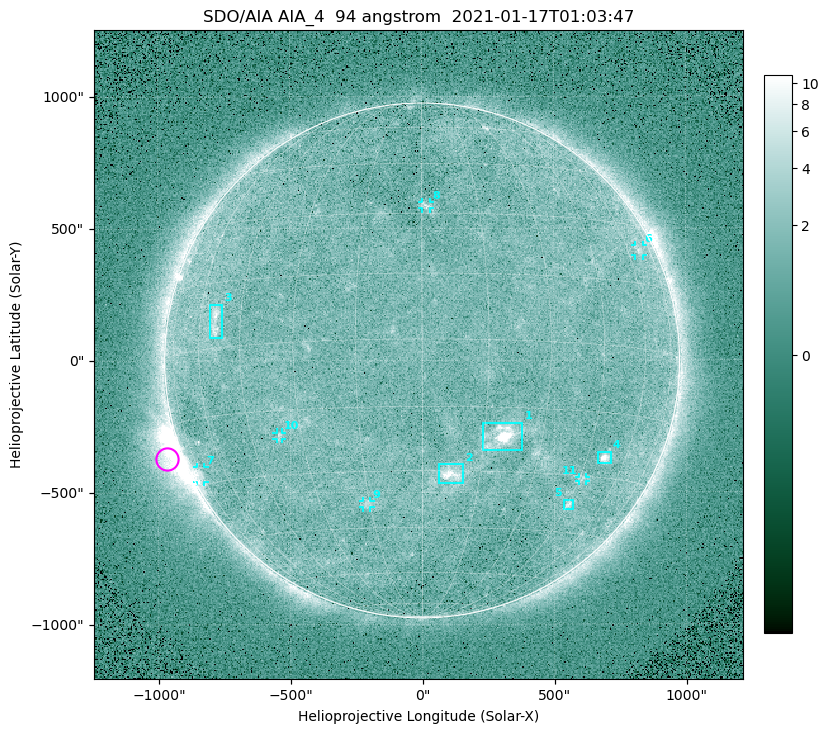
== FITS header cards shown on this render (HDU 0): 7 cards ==
TELESCOP= 'SDO/AIA '
INSTRUME= 'AIA_4   '
WAVELNTH=                   94
WAVEUNIT= 'angstrom'
DATE-OBS= '2021-01-17T01:03:47.12'
CTYPE1  = 'HPLN-TAN'
CTYPE2  = 'HPLT-TAN'

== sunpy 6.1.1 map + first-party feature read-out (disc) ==
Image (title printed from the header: SDO/AIA AIA_4  94 angstrom  2021-01-17T01:03:47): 512 x 512 px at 4.8 arcsec/px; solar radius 976 arcsec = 203 px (full disc in frame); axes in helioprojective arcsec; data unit not stated in the header (colour bar unlabelled)
Orientation: roll -0.138 deg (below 1 deg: not rotated)
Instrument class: DISC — disc imager (sunpy class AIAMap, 94 A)
Bright regions (active regions / flare kernels): reference = the median radial profile (limb darkening/brightening removed); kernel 5 px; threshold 5 sigma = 1.95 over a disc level ~1.62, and >= 1.15x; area >= 9 px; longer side >= 5 px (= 24 arcsec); searched inside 0.97 R_sun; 11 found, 11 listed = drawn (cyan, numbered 1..; 6 of them under ~33 arcsec drawn as corner ticks so the feature stays visible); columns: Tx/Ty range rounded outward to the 10 arcsec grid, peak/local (2 s.f.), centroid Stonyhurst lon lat
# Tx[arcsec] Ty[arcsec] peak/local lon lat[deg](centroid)
1 230..380 -340..-230 12 +19 -22
2 60..160 -470..-390 6.6 +8 -31
3 -810..-750 90..220 4.8 -54 +6
4 660..720 -390..-340 7.2 +51 -25
5 530..570 -570..-530 3.7 +46 -37
6 810..840 390..440 2.7 +67 +23
7 -860..-820 -460..-400 3.1 -75 -27
8 0..30 570..600 3 +1 +32
9 -230..-190 -560..-530 2.6 -16 -38
10 -550..-530 -300..-270 2.6 -36 -21
11 590..620 -460..-440 2.6 +46 -31
Off-limb structures (1.02-1.3 R_sun): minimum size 50 px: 3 found; the strongest spans PA ~95..130 deg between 1.02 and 1.21 R_sun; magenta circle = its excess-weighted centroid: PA ~110 deg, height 1.06 R_sun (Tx ~-970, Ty ~-370 arcsec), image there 5.4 x the reference